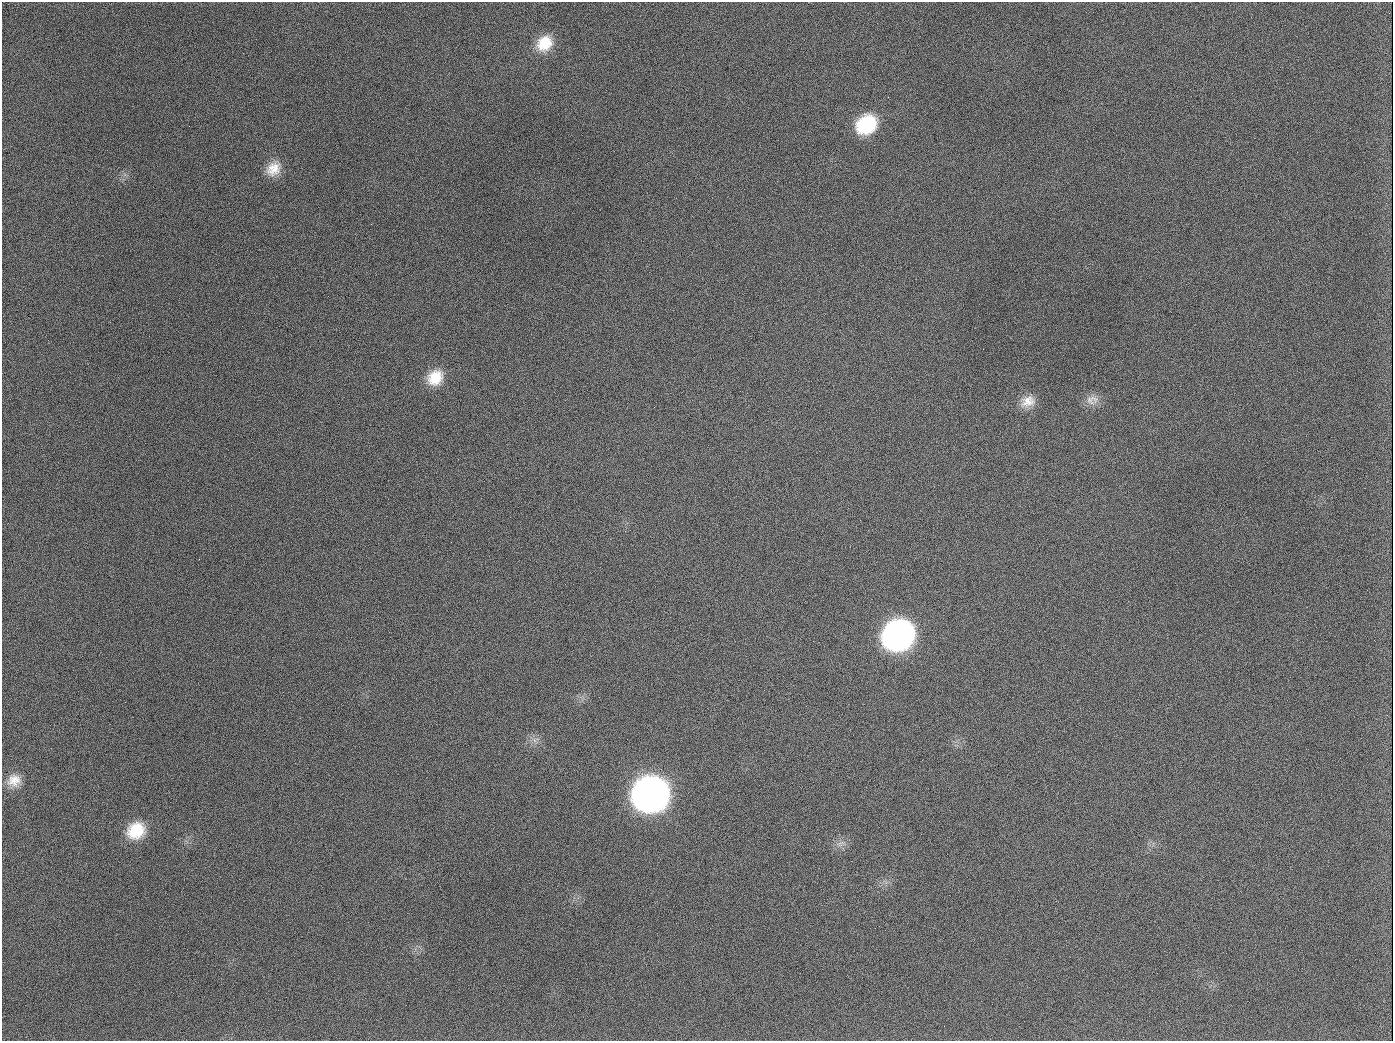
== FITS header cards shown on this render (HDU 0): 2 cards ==
NAXIS1  =                 1391
NAXIS2  =                 1039

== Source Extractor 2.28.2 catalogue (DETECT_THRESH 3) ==
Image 1391 x 1039 px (HDU 0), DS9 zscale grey, 1 PNG px = 1 image px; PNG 1395 x 1043 px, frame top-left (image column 1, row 1039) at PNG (2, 2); no overlay
Background 1590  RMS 72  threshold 215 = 3 sigma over >= 5 px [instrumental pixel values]
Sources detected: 15; all 15 listed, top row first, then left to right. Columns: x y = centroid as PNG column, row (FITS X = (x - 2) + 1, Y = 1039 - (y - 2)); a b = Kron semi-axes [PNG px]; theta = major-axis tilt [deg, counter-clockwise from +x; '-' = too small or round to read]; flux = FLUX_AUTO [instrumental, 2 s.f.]
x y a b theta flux
544 43 20 17 47 1.3e+05
866 124 22 17 35 2.9e+05
189 126 3 2 - 5.4e+03
273 169 20 17 46 9.1e+04
435 378 20 17 49 1.2e+05
1092 400 20 13 13 5.2e+04
1028 401 20 14 23 6.9e+04
654 407 3 2 - 3.7e+03
898 635 22 19 35 2.3e+06
534 740 7 4 -71 1.5e+04
14 780 18 16 21 7.5e+04
651 794 22 20 30 4.9e+06
136 830 20 17 32 1.7e+05
840 843 13 4 21 1.9e+04
944 1026 2 2 - 4.3e+03